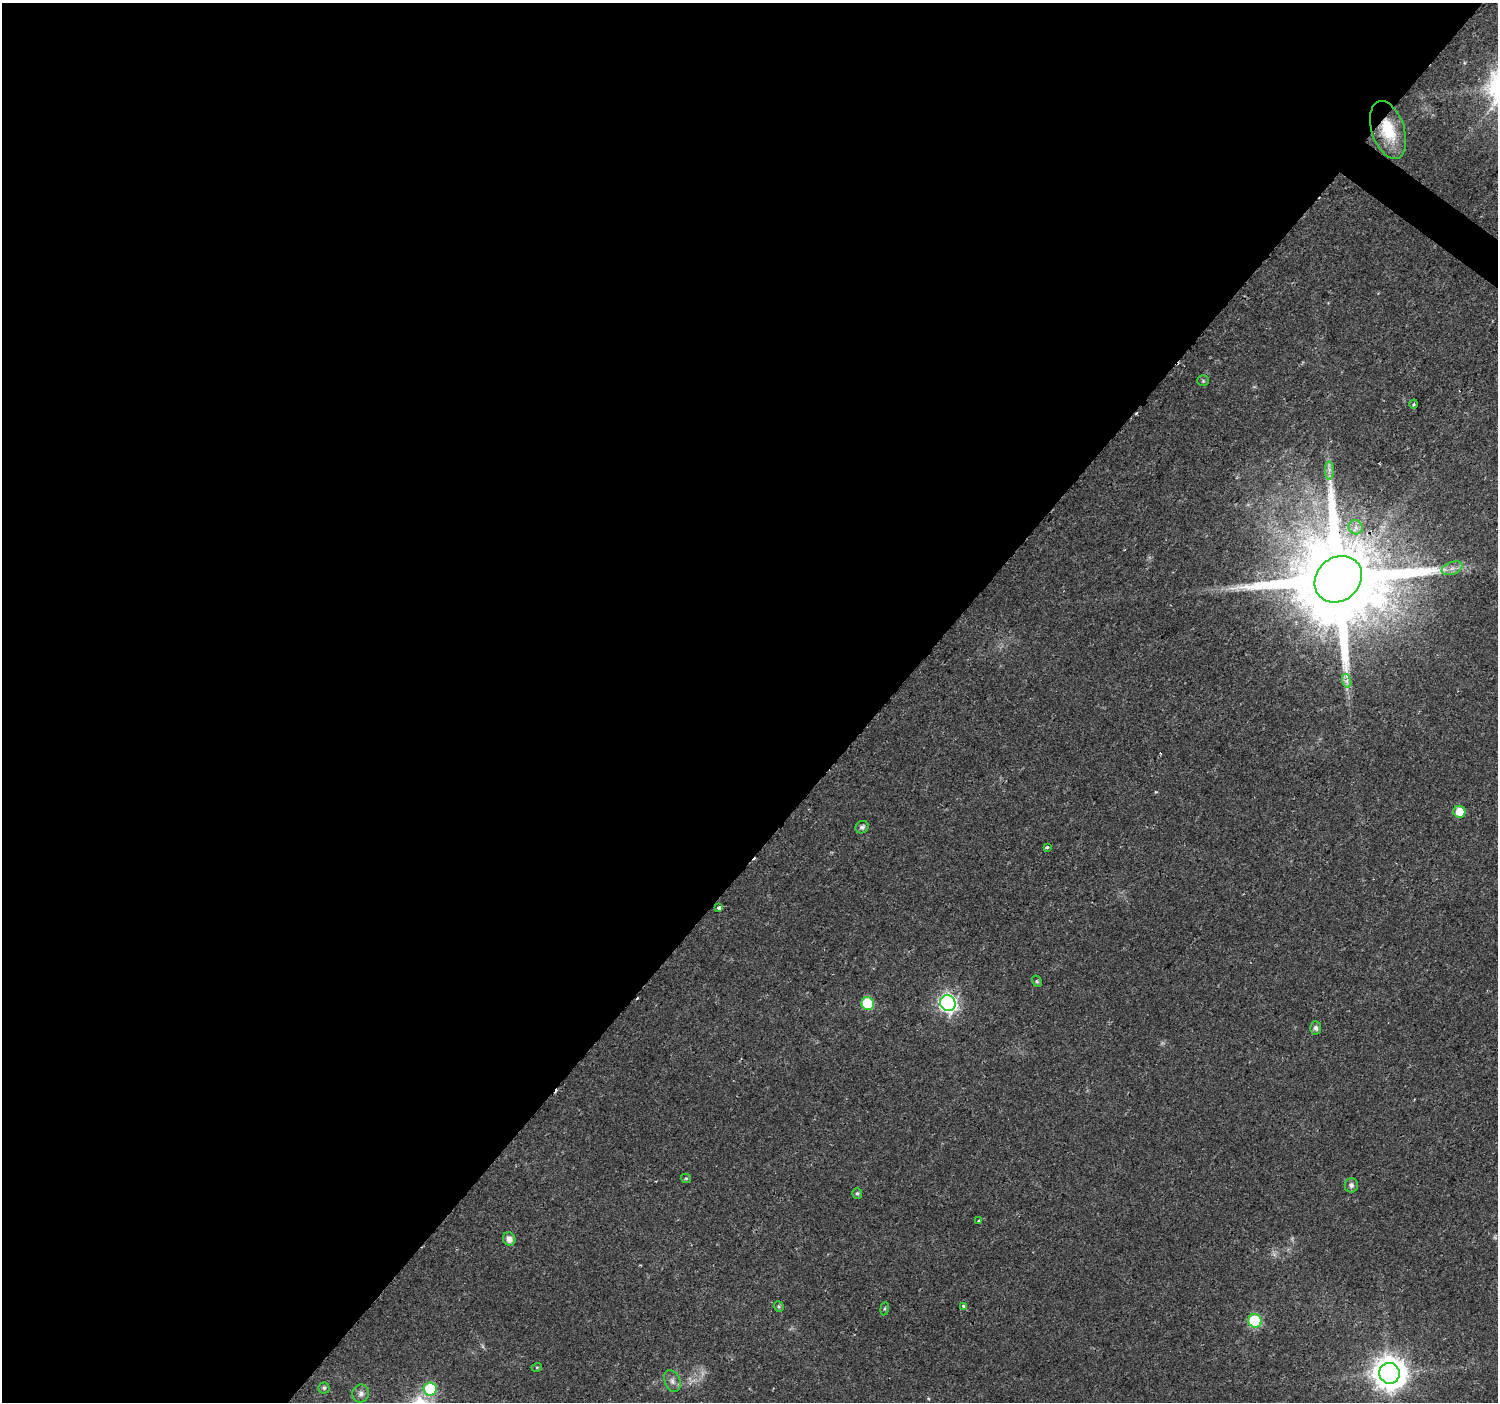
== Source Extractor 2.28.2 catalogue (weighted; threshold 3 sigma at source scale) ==
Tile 5 of 4 x 4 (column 1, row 2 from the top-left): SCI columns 1-1496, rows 2977-4376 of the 5992 x 6024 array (HDU 1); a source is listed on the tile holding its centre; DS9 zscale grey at full resolution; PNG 1500 x 1404 px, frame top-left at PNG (2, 3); each listed source drawn as its Kron ellipse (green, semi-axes under 4 px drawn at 4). Shown black and unused: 59% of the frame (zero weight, under 2 of 3 exposures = <1% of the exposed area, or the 3 px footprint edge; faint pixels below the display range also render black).
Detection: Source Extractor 2.28.2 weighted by HDU 2 'WHT'; one run over the whole footprint, this tile lists its part. Background 0.0237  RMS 0.003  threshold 0.0134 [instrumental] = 3 sigma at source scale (4.5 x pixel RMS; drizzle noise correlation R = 1.50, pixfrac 1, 0.0396/0.0396 arcsec/px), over >= 5 px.
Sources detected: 37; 6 cosmic-ray / hot-pixel residue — neither listed nor drawn; the other 31 listed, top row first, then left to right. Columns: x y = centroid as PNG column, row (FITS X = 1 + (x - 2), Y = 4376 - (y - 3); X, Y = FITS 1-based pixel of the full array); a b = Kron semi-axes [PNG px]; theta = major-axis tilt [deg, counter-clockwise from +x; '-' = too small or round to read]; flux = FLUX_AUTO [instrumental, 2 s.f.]
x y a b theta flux
1388 130 30 16 -71 12
1203 381 5 5 - 0.46
1414 404 4 3 - 0.33
1329 470 9 4 -90 1.1
1355 527 7 6 - 1.7
1452 568 11 6 21 1.6
1338 579 25 21 43 7700
1347 681 7 4 -73 0.82
1459 812 6 6 - 5.7
862 827 7 6 - 0.89
1047 847 4 3 - 0.61
719 907 4 3 - 1.5
1037 981 6 4 -62 0.42
868 1003 6 6 - 18
948 1003 8 7 - 110
1316 1028 6 5 - 0.92
686 1178 5 4 - 0.39
1351 1185 7 6 - 1
857 1193 5 5 - 0.5
979 1221 3 3 - 1.5
509 1239 7 6 - 1.8
779 1306 5 5 - 0.45
964 1306 4 3 - 1.3
885 1309 6 3 81 0.36
1255 1321 7 6 - 27
537 1367 5 3 - 0.31
1389 1373 10 10 - 550
672 1381 11 7 -66 1.5
324 1388 5 5 - 0.48
430 1389 6 6 - 21
361 1393 9 8 - 1.4
Overlapping masked pixels (flux is a lower limit): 3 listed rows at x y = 1388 130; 1338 579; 948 1003